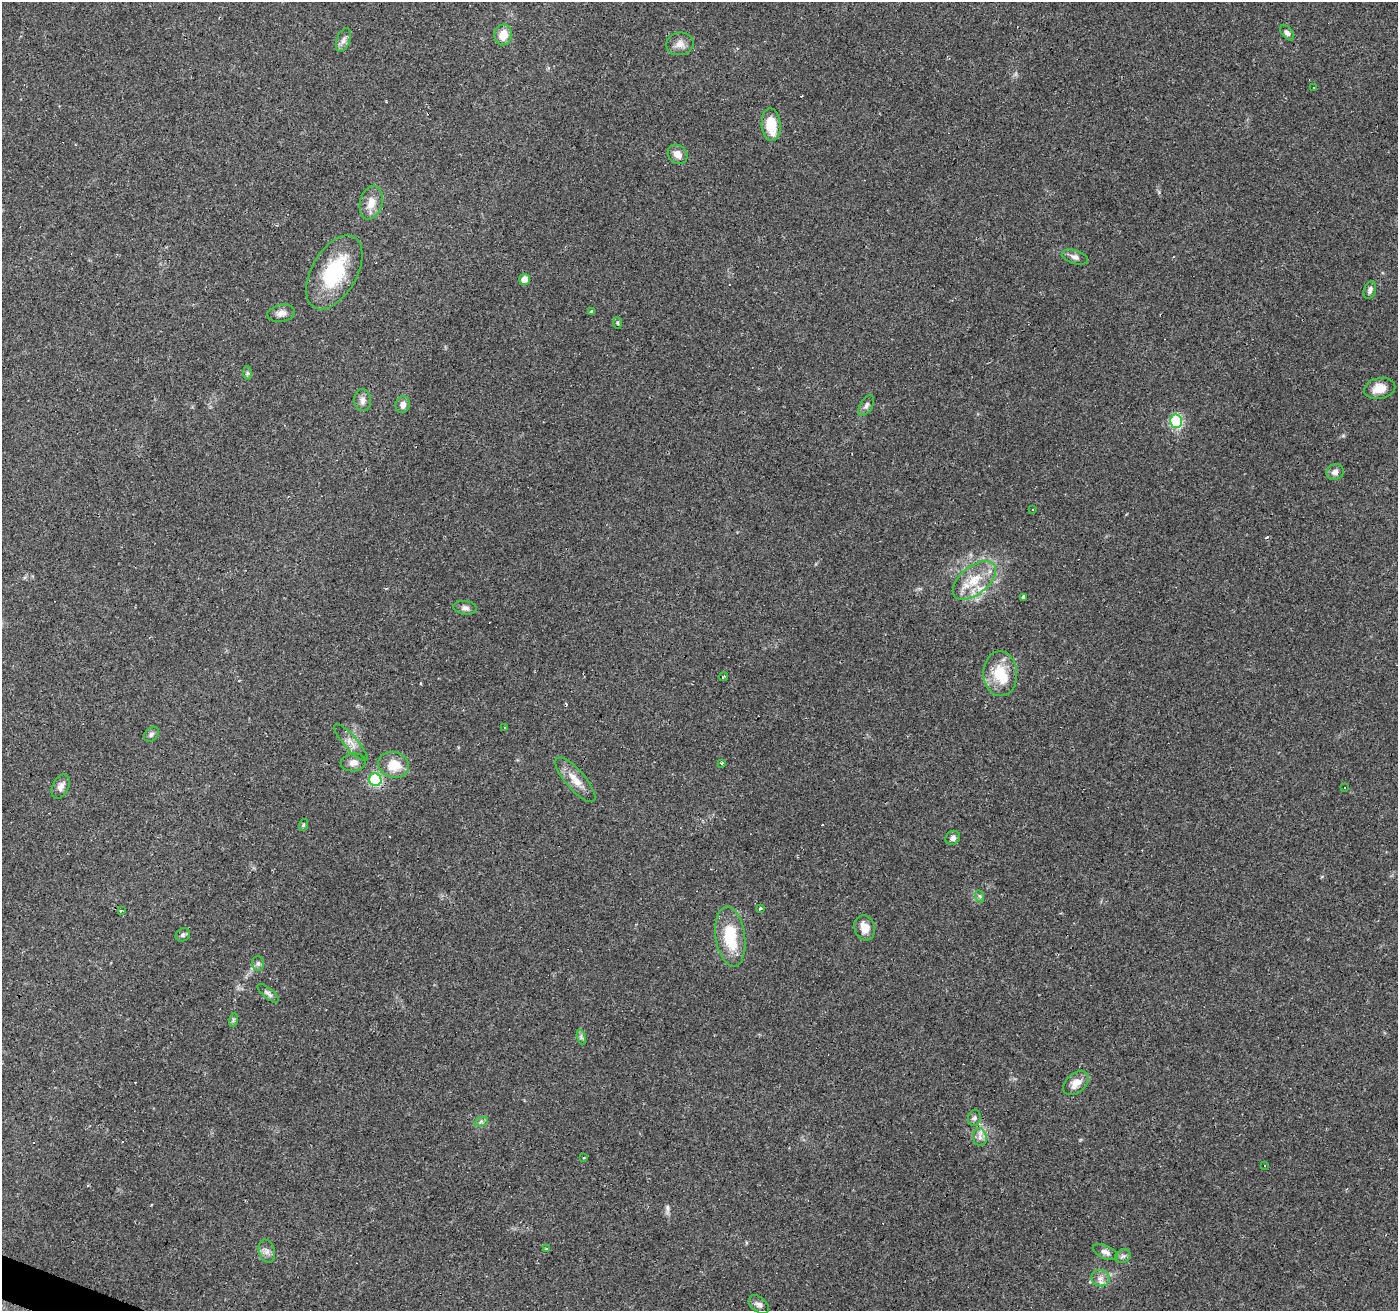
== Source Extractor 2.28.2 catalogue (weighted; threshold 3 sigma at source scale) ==
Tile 7 of 4 x 4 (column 3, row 2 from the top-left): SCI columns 2791-4186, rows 2823-4131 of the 5584 x 5711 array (HDU 1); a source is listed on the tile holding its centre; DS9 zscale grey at full resolution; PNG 1400 x 1313 px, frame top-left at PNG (2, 2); each listed source drawn as its Kron ellipse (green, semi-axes under 4 px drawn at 4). Shown black and unused: <1% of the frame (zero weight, under 2 of 3 exposures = <1% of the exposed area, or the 3 px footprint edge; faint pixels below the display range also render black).
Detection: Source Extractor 2.28.2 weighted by HDU 2 'WHT'; one run over the whole footprint, this tile lists its part. Background 0.114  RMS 0.0065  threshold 0.029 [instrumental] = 3 sigma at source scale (4.5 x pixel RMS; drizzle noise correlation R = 1.50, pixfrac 1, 0.0396/0.0396 arcsec/px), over >= 5 px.
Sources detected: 76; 1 inside a brighter object's white glare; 12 cosmic-ray / hot-pixel residue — neither listed nor drawn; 1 inside a brighter listed object's ellipse — not listed separately; the other 62 listed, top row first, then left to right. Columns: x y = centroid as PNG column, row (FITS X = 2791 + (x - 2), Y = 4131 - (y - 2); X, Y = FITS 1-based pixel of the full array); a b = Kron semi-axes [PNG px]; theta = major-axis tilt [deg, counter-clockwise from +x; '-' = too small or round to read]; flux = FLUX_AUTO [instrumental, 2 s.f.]
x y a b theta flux
1287 33 9 5 -51 2.2
503 35 10 8 78 9.2
343 40 12 6 70 2.9
680 44 14 11 11 5
1313 87 3 2 - 0.72
771 125 16 9 -86 18
678 154 10 9 - 4.8
371 203 17 11 75 7.5
1075 257 13 7 -16 3
334 272 41 22 60 45
525 279 5 5 - 5.5
1370 290 9 6 71 2.2
592 312 3 3 - 7.7
281 313 14 8 10 3.9
617 323 6 4 -87 0.72
247 373 7 4 -90 1.1
1380 388 16 10 11 8.7
363 400 11 8 -86 3.1
403 405 8 7 - 3.3
866 405 11 6 58 2.1
1176 421 6 6 - 74
1335 472 9 7 34 2.9
1032 510 3 3 - 0.89
974 580 25 14 39 16
1024 597 3 3 - 11
465 608 12 7 -9 2.6
1000 674 22 17 -87 18
724 677 4 3 - 1.5
504 727 3 3 - 2.7
151 734 8 6 46 1.6
351 742 24 7 -49 5.4
353 762 13 9 6 4.1
721 763 3 3 - 1.2
394 765 16 13 -16 13
375 780 6 6 - 74
575 780 28 9 -49 9
61 787 13 8 65 3.6
1345 788 3 3 - 2
303 825 6 3 72 0.7
953 838 7 6 - 2.6
979 896 6 4 -69 1.1
760 908 3 3 - 4.8
121 911 3 2 - 0.6
865 928 13 10 -73 7.2
183 935 7 6 - 1.5
730 937 30 14 -82 26
258 963 7 6 - 1.7
268 993 13 5 -41 2.2
233 1020 7 4 72 1.1
581 1037 7 4 -72 1.4
1076 1083 15 9 42 6.9
974 1118 8 6 78 1.6
481 1122 7 4 18 1.3
980 1137 9 6 -80 3.1
584 1158 3 3 - 1.7
1265 1166 2 2 - 0.41
547 1249 3 3 - 7.3
267 1251 12 7 -73 3.2
1105 1252 13 6 -23 3
1123 1256 8 6 25 1.7
1100 1278 9 8 - 3.5
759 1305 11 7 -40 2.7
Unlisted compact peaks at least as high as the median listed source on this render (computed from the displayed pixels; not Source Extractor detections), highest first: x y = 667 1207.